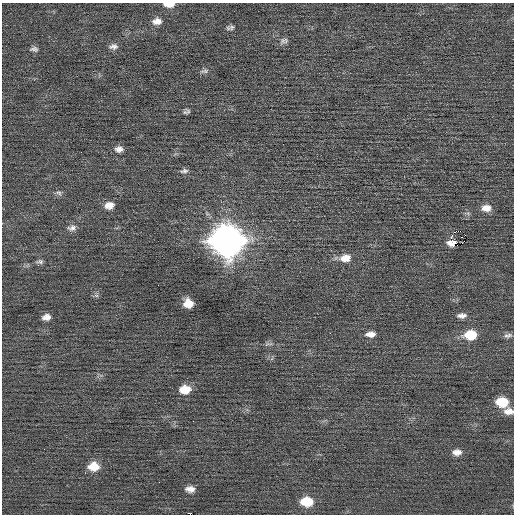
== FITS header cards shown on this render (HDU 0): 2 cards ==
NAXIS1  =                  512 / Axis length
NAXIS2  =                  512 / Axis length

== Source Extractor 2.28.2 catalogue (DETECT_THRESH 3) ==
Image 512 x 512 px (HDU 0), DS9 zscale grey, 1 PNG px = 1 image px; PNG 516 x 516 px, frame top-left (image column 1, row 512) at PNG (2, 3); no overlay
Background 0.0534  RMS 0.73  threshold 2.18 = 3 sigma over >= 5 px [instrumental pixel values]
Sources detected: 42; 2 with non-positive FLUX_AUTO (blend fragments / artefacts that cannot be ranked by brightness) are not listed; the other 40 listed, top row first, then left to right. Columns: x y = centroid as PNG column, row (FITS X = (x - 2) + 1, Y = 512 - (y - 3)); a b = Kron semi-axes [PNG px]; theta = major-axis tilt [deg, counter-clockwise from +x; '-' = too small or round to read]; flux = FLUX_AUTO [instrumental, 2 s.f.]
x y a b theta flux
169 4 12 5 -2 480
157 21 12 9 6 350
232 27 8 7 - 130
283 41 10 7 62 180
113 46 12 7 3 220
34 49 11 6 -4 160
204 71 12 5 9 140
185 112 8 6 -1 120
119 149 10 8 0 260
81 152 2 2 - 44
184 171 11 6 11 150
59 193 9 6 -29 140
109 205 11 8 12 400
486 208 12 9 -2 430
72 228 12 8 14 250
460 231 4 2 - 4800
465 235 3 2 - 45
227 241 14 13 - 75000
464 241 2 2 - 16
345 258 14 10 7 530
40 261 10 5 1 120
96 295 7 4 -19 95
188 303 8 8 - 590
462 316 12 6 -1 250
46 317 9 6 6 290
330 333 3 2 - 49
370 334 12 7 2 330
470 335 12 9 4 1300
508 335 12 6 10 160
268 344 13 3 -5 130
185 389 12 9 6 710
502 402 11 8 -3 1400
509 411 12 8 -4 380
44 449 2 2 - 110
457 452 11 7 4 330
93 466 12 9 2 800
85 473 3 2 - 110
159 482 2 2 - 25
190 489 10 7 -5 320
307 502 12 9 -4 1300
At the frame edge (FLAGS 8, measured only in part): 2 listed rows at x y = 169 4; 509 411
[2 non-positive-flux detections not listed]